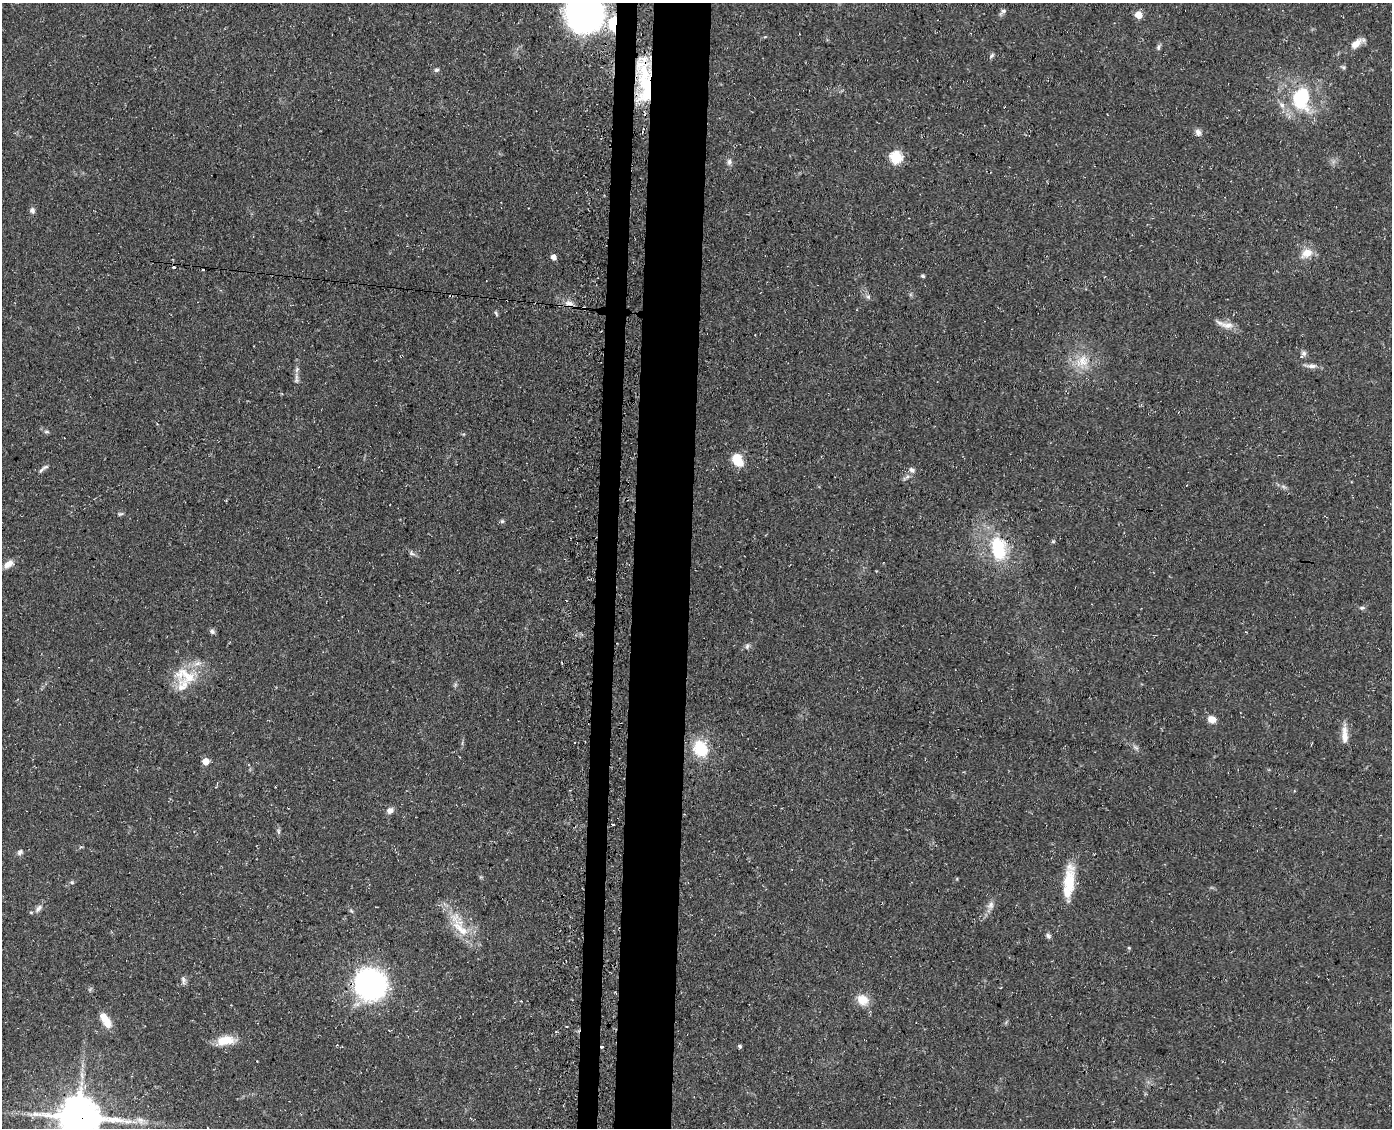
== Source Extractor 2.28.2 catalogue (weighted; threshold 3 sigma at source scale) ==
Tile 5 of 3 x 4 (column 2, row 2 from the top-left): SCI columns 1677-3066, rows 2251-3376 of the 4597 x 4502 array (HDU 1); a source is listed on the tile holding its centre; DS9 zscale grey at full resolution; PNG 1394 x 1130 px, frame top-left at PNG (2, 3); no overlay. Shown black and unused: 6% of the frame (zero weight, under 3 of 4 exposures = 4% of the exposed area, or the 3 px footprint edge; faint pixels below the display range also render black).
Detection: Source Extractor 2.28.2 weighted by HDU 2 'WHT'; one run over the whole footprint, this tile lists its part. Background 0.15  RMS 0.0077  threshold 0.0346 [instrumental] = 3 sigma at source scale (4.5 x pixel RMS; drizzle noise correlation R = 1.50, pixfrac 1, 0.05/0.05 arcsec/px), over >= 5 px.
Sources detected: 79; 3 cosmic-ray / hot-pixel residue — not listed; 6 inside a brighter listed object's ellipse — not listed separately; the other 70 listed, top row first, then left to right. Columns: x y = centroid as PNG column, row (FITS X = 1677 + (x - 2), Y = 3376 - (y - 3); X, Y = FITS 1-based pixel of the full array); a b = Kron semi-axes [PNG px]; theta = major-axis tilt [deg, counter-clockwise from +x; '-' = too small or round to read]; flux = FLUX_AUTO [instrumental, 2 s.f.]
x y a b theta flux
585 9 39 31 -88 410
1003 11 7 5 28 2
1139 15 5 5 - 14
1357 43 18 8 33 8.1
1158 47 8 5 75 1.8
992 55 8 5 52 1.5
1343 67 6 4 -43 1.3
437 70 6 6 - 1.7
646 86 52 18 -86 55
1301 98 31 22 -89 50
1198 132 9 7 -62 3.1
896 157 6 6 - 76
729 162 8 6 -88 2.5
32 210 8 6 -79 2.7
1307 253 16 11 26 9.3
553 257 5 5 - 4.6
173 267 3 3 - 2.9
923 276 5 4 - 1.4
868 297 7 5 -43 1.8
569 303 13 7 -18 4.7
584 308 3 3 - 2
496 313 7 4 -63 1.3
1227 325 19 9 -2 7
1304 353 7 7 - 2.5
1082 361 22 16 38 17
1311 366 15 6 -1 4
297 370 8 5 70 2.1
296 380 8 6 90 2.1
46 432 8 4 0 1.4
737 460 15 10 -59 16
45 467 12 5 16 2.4
912 470 8 6 -40 2.5
907 477 8 4 45 2
1283 486 7 4 -19 1.7
120 514 8 5 17 1.3
502 521 5 5 - 1.3
998 548 34 20 -79 44
412 553 10 6 -33 2.1
9 564 14 7 38 5.9
1362 608 8 5 -1 1.6
212 631 7 5 -44 2.2
747 646 8 5 88 1.9
198 663 13 6 14 4.3
183 686 35 21 -84 19
1212 719 10 8 -29 5.9
1345 735 21 7 -88 8.4
574 742 3 2 - 0.93
700 748 14 12 -71 34
206 761 5 5 - 10
390 810 8 7 - 4
612 824 3 3 - 3.9
278 831 7 4 -89 1.5
20 852 8 6 44 2.3
72 882 5 5 - 1.2
1069 882 35 14 -89 25
991 905 11 9 62 4.1
39 908 13 7 48 3.8
351 911 7 3 -37 1.1
460 928 35 14 -51 23
1048 936 7 6 - 2
1129 948 5 4 - 0.83
183 979 10 6 -81 2.4
370 984 22 21 - 210
863 1000 14 13 - 11
106 1020 19 8 -59 11
225 1040 24 11 7 14
740 1046 4 4 - 1.5
602 1047 3 3 - 1.9
79 1117 13 12 - 2900
140 1120 12 7 -34 4.4
Overlapping masked pixels (flux is a lower limit): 4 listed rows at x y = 646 86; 584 308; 602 1047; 79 1117
Isophote crosses this tile's border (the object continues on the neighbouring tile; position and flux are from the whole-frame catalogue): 2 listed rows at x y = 585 9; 79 1117